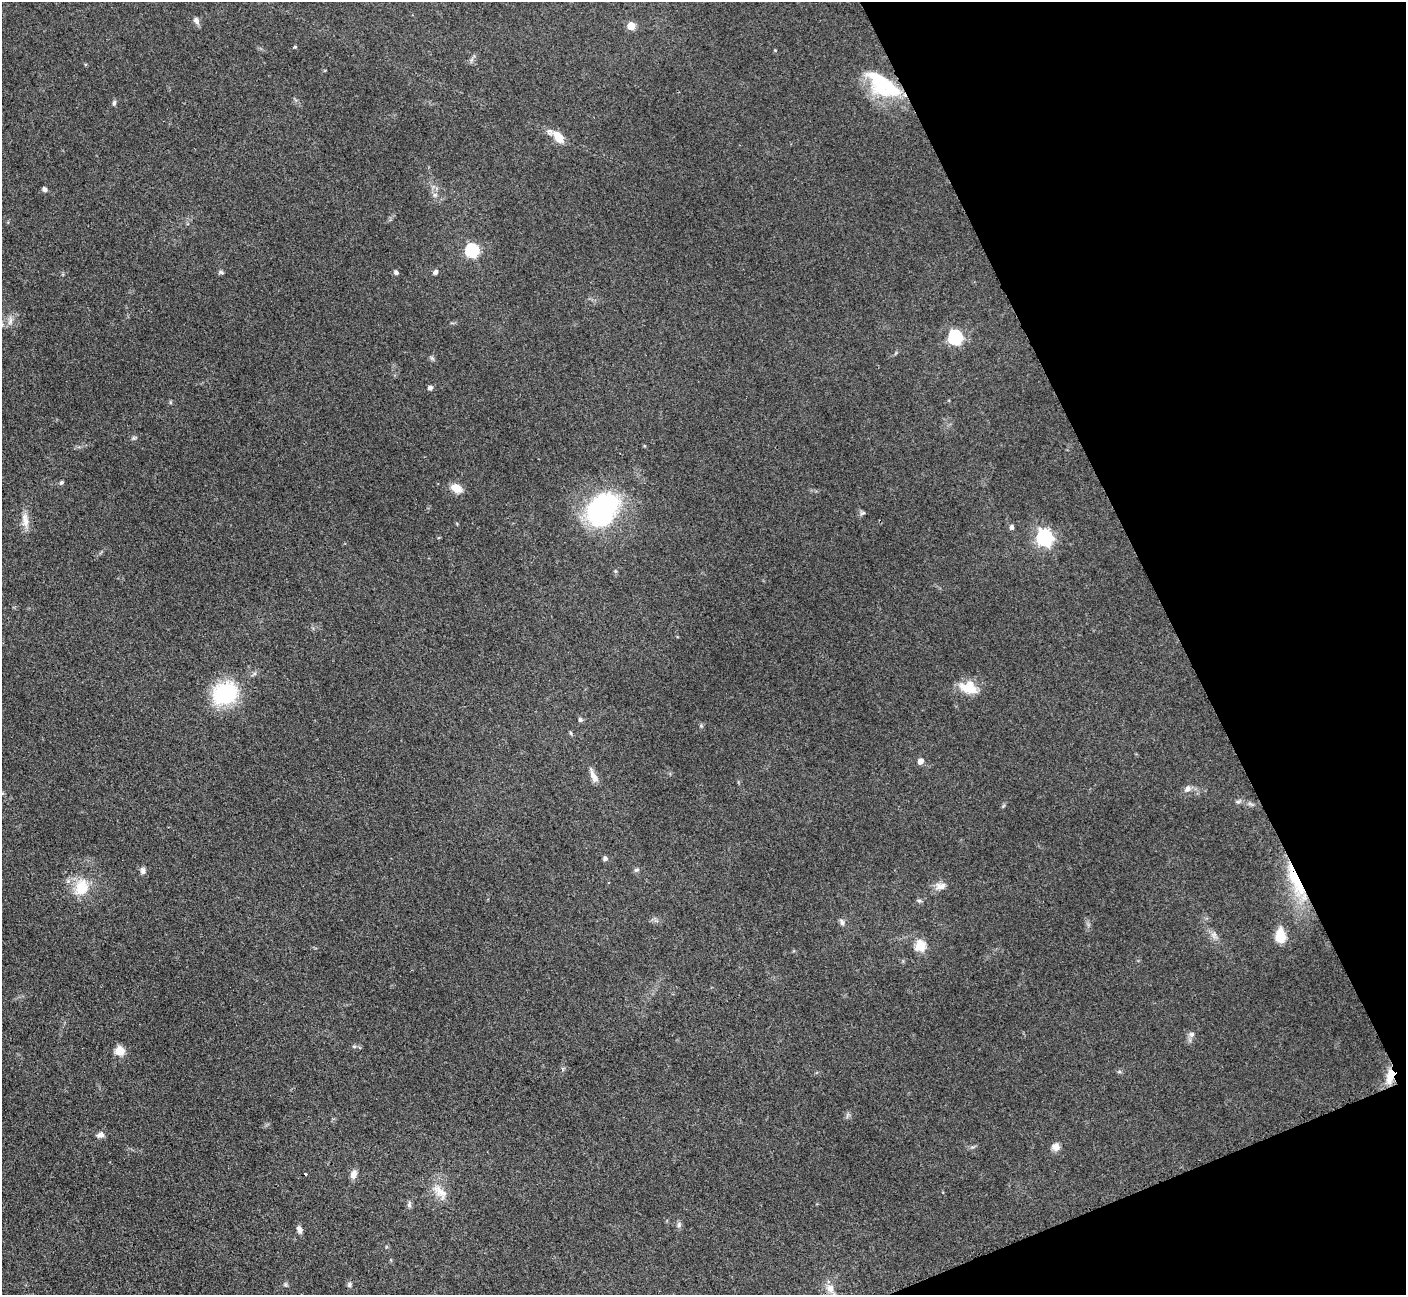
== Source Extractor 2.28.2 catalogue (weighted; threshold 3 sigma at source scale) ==
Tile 12 of 4 x 4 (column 4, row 3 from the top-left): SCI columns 4228-5631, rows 1594-2886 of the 5648 x 5638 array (HDU 1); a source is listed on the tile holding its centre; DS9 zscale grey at full resolution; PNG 1408 x 1297 px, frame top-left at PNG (2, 2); no overlay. Shown black and unused: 19% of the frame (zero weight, under 3 of 4 exposures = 2% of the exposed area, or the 3 px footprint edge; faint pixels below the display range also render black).
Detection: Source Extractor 2.28.2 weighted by HDU 2 'WHT'; one run over the whole footprint, this tile lists its part. Background 0.093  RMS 0.0063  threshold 0.0282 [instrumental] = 3 sigma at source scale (4.5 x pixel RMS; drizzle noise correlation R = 1.50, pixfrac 1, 0.05/0.05 arcsec/px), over >= 5 px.
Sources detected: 60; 1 inside a brighter object's white glare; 1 cosmic-ray / hot-pixel residue — not listed; the other 58 listed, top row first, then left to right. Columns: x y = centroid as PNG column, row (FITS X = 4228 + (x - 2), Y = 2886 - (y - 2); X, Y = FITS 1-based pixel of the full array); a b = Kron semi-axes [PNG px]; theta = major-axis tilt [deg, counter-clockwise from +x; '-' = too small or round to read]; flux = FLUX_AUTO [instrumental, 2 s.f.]
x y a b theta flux
196 20 9 6 -65 2.6
631 26 5 5 - 15
295 47 4 4 - 0.62
885 85 40 25 -19 44
114 103 8 5 79 1.3
559 137 15 9 -50 9.9
44 189 6 5 - 1.7
435 195 7 6 - 1.7
472 250 6 6 - 86
221 272 7 5 -31 1.2
396 272 6 5 - 1.5
436 272 5 4 - 2.4
10 321 14 5 77 3
955 337 7 6 - 110
432 358 7 4 -45 1.1
430 388 6 5 - 1.8
134 438 6 5 - 1.1
61 483 6 5 - 1.1
456 488 13 9 -29 8
602 510 36 26 59 110
863 513 9 4 26 1.3
25 520 23 9 -83 6.5
1011 527 5 5 - 2
1044 538 7 7 - 200
968 688 17 12 -15 17
225 694 22 18 25 60
580 720 6 5 - 1.4
571 733 6 4 -87 0.81
920 761 5 5 - 4.9
593 776 21 7 -66 4.8
1187 789 10 7 69 2.9
1238 802 7 4 1 1.2
605 859 6 5 - 1.8
143 870 9 7 -73 2.4
636 870 8 5 16 1.3
1296 881 60 12 -67 34
940 886 15 9 1 4.8
81 887 25 18 73 18
919 900 7 4 -1 1
842 922 10 6 -69 2
1214 935 11 6 -85 2.7
1280 937 11 8 -89 20
920 946 6 5 - 41
1192 1034 8 8 - 2.1
354 1046 6 4 -1 1
120 1051 5 5 - 30
1119 1072 6 4 18 0.88
1390 1076 20 9 78 10
101 1135 8 6 10 3.2
1055 1147 10 9 - 3.7
353 1174 11 7 73 4.1
440 1192 27 12 -46 10
409 1204 9 6 85 1.7
679 1225 8 6 71 1.6
299 1229 10 6 -73 2.8
285 1284 7 4 -72 0.97
349 1285 7 6 - 1.6
830 1288 12 10 -60 5.7
Overlapping masked pixels (flux is a lower limit): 4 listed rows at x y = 885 85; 225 694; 1296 881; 1390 1076